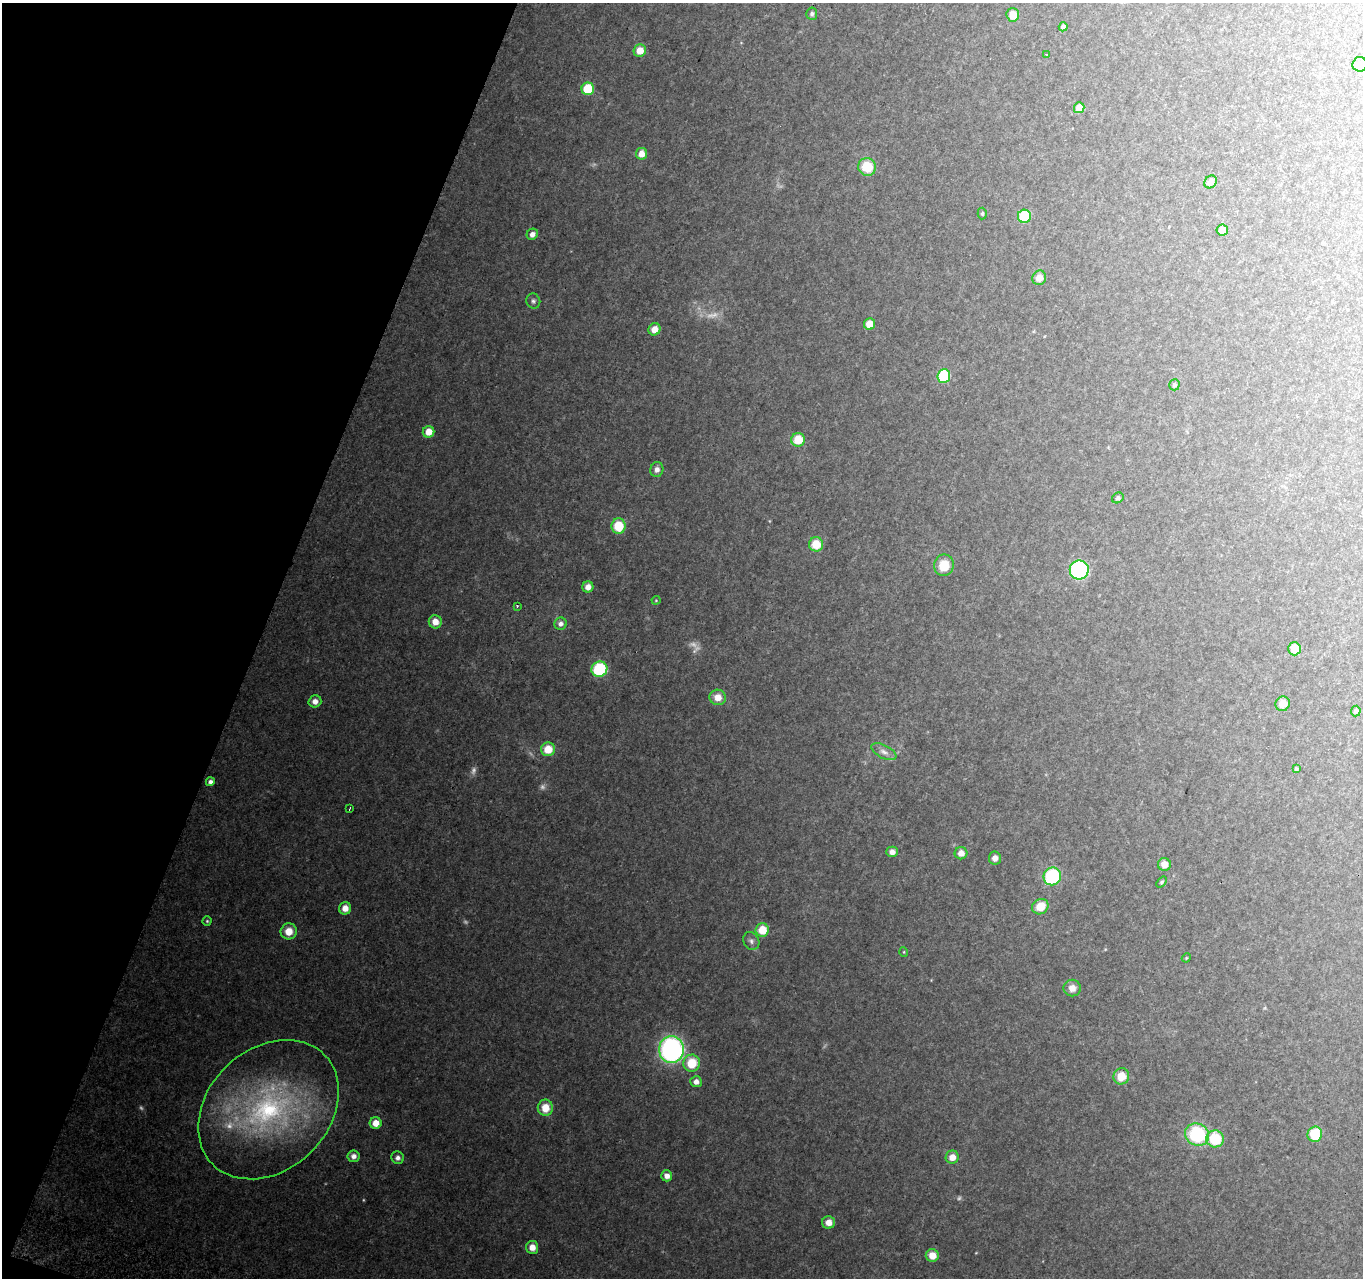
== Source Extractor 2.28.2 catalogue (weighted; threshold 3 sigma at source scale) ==
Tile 9 of 4 x 4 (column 1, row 3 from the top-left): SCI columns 27-1387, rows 1553-2828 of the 5501 x 5715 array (HDU 1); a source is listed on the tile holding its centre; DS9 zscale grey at full resolution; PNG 1365 x 1280 px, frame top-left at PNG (2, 3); each listed source drawn as its Kron ellipse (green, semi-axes under 4 px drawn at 4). Shown black and unused: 19% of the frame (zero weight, under 2 of 3 exposures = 3% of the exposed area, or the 3 px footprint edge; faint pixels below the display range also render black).
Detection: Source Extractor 2.28.2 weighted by HDU 2 'WHT'; one run over the whole footprint, this tile lists its part. Background 0.176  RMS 0.013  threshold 0.0572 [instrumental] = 3 sigma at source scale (4.5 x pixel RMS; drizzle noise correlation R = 1.50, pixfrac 1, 0.0396/0.0396 arcsec/px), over >= 5 px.
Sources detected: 85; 8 too faint to see at this stretch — neither listed nor drawn; the other 77 listed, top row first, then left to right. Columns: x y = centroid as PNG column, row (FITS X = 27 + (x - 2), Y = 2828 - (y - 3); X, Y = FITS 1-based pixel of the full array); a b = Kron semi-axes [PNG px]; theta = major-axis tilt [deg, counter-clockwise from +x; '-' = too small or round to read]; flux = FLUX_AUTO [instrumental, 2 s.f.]
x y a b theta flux
812 14 6 5 - 2.6
1013 15 7 6 - 15
1063 27 5 4 - 3.7
640 51 6 6 - 16
1046 54 3 3 - 1.8
1360 64 7 7 - 8.5
588 89 6 6 - 47
1079 108 5 5 - 15
641 154 6 5 - 12
867 167 9 8 - 33
1211 182 7 5 52 6.2
982 213 6 4 87 1.9
1024 216 6 6 - 46
1222 230 6 5 - 8.7
532 234 6 5 - 5.6
1039 278 7 7 - 9.7
533 301 7 7 - 3
870 324 6 5 - 15
654 329 6 6 - 12
944 376 7 6 - 67
1174 385 5 5 - 2.4
429 432 6 5 - 15
798 440 7 6 - 28
657 470 7 6 - 5.7
1118 498 6 5 - 2.3
619 526 7 7 - 37
816 544 7 7 - 25
944 565 11 10 - 24
1079 570 9 9 - 180
588 587 5 5 - 8.9
656 600 4 4 - 1.1
517 606 3 3 - 1.5
435 622 6 6 - 12
561 624 6 6 - 5.3
1294 649 6 6 - 20
599 669 8 7 - 77
718 697 8 7 - 13
315 701 6 6 - 7.5
1283 704 7 7 - 13
1356 711 5 5 - 2.9
548 749 7 7 - 22
884 752 13 6 -27 6.2
1296 769 4 4 - 2.1
210 782 4 4 - 3.9
350 808 3 2 - 0.83
892 852 6 5 - 6.5
961 853 6 6 - 9.4
995 858 6 6 - 6.3
1164 864 6 6 - 11
1052 876 9 8 - 87
1162 882 6 4 52 2
1040 907 8 7 - 21
345 908 6 6 - 10
207 921 4 4 - 1.5
762 930 6 6 - 26
289 931 8 8 - 15
751 941 9 7 -62 4.2
904 952 5 3 - 0.98
1186 958 5 3 - 1.1
1072 988 8 8 - 8.9
671 1050 13 12 - 250
692 1063 8 8 - 32
1121 1076 8 8 - 20
696 1082 6 5 - 6.9
545 1108 8 7 - 18
268 1110 78 60 44 290
376 1123 6 6 - 13
1315 1134 8 7 - 40
1197 1135 12 11 - 88
1215 1139 9 8 - 43
354 1156 6 6 - 5.7
952 1157 6 6 - 11
398 1158 6 6 - 4.3
667 1176 5 5 - 6.9
829 1222 6 6 - 9.7
532 1247 6 6 - 10
932 1255 6 6 - 16
Isophote crosses this tile's border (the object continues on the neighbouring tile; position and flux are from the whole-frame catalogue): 1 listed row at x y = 1360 64